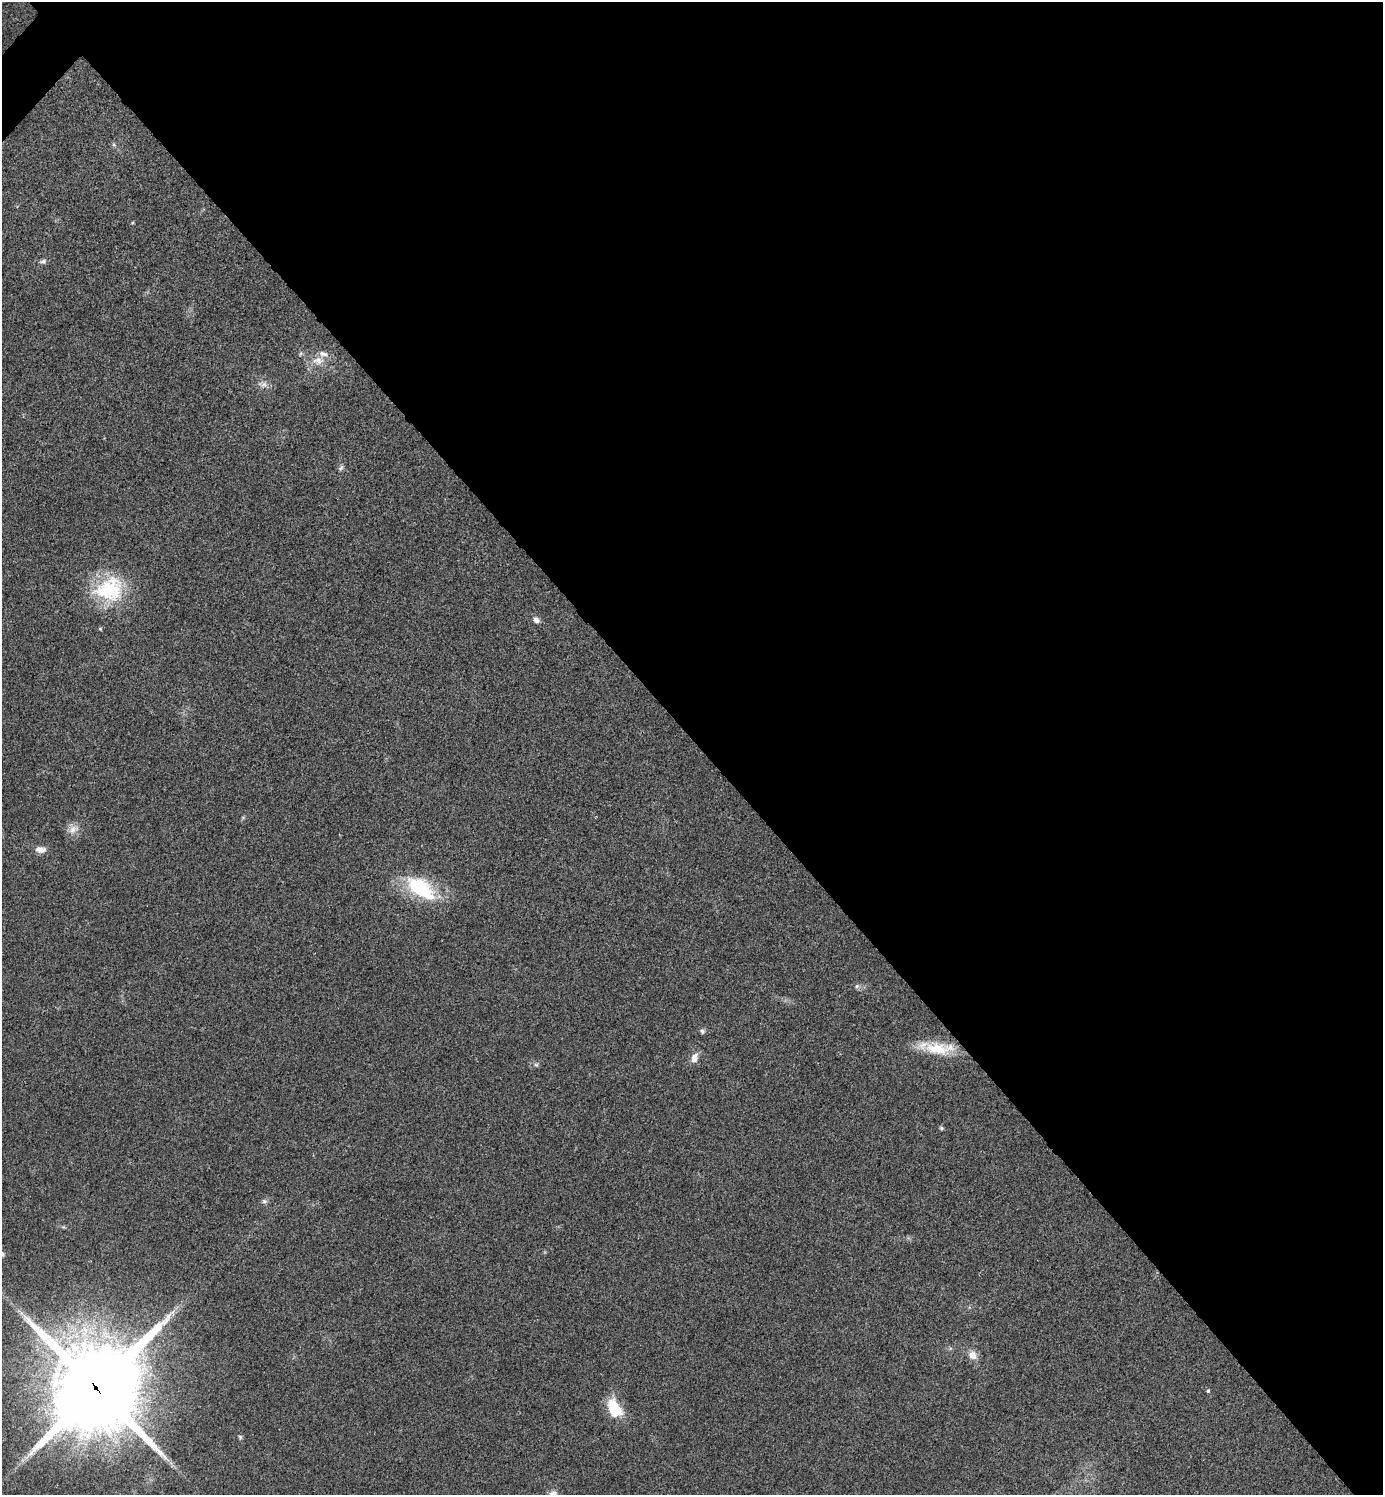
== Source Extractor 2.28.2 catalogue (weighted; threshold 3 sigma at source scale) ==
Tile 8 of 4 x 4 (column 4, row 2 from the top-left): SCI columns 4303-5683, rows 2995-4487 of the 5984 x 5984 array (HDU 1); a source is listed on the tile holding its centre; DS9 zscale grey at full resolution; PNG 1385 x 1497 px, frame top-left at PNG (2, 2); no overlay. Shown black and unused: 50% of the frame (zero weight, under 3 of 4 exposures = <1% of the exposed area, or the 3 px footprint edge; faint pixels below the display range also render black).
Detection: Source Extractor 2.28.2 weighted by HDU 2 'WHT'; one run over the whole footprint, this tile lists its part. Background 0.0199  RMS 0.0054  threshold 0.0245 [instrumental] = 3 sigma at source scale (4.5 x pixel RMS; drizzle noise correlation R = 1.50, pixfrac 1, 0.05/0.05 arcsec/px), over >= 5 px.
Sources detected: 28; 1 too faint to see at this stretch — not listed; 1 inside a brighter listed object's ellipse — not listed separately; the other 26 listed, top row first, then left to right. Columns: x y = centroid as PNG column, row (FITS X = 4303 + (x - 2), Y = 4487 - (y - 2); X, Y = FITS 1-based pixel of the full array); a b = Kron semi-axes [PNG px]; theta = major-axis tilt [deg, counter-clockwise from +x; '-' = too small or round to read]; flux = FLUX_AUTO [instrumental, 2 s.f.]
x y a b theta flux
114 144 6 5 - 0.97
43 261 9 6 13 1.7
301 354 6 5 - 0.93
318 361 18 12 2 7.3
263 384 15 9 -6 3.6
341 468 10 5 44 1.4
109 589 40 33 21 42
536 620 9 7 -45 2.5
100 629 5 4 - 0.62
73 829 17 11 34 5
40 849 14 8 -3 4.2
421 888 37 19 -33 44
857 986 7 6 - 1.5
702 1031 8 7 - 1.3
939 1048 43 15 -3 20
694 1058 15 8 74 4.3
536 1065 7 5 -41 1.1
941 1128 6 5 - 0.91
264 1201 8 6 -14 1.4
63 1227 5 5 - 0.7
2 1254 7 6 - 1.7
973 1355 12 9 -49 5.3
96 1388 34 30 47 7500
1208 1391 6 5 - 0.75
614 1408 21 13 -63 20
240 1437 6 5 - 1
Overlapping masked pixels (flux is a lower limit): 1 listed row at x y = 96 1388
Isophote crosses this tile's border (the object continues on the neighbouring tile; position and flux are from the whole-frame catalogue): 1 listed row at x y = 2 1254